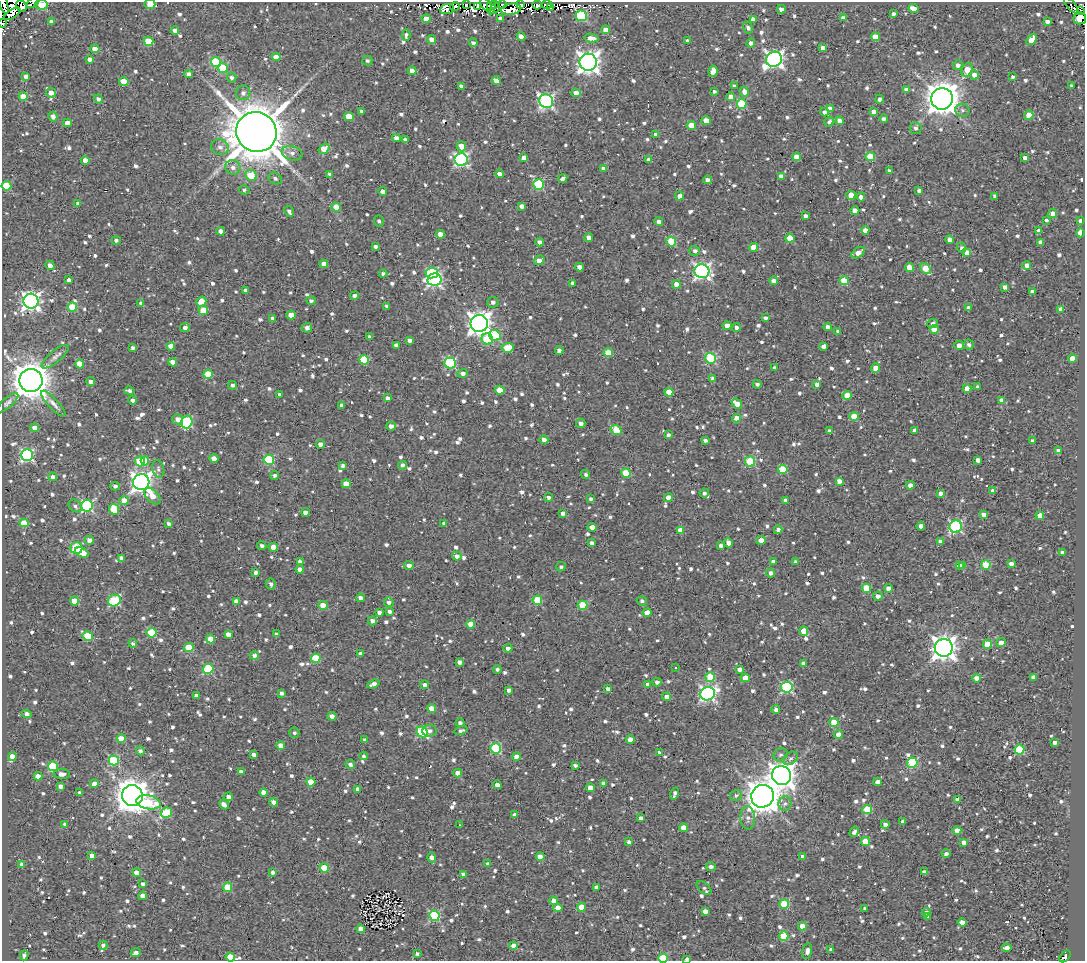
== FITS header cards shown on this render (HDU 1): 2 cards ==
NAXIS1  =                 1083
NAXIS2  =                  959

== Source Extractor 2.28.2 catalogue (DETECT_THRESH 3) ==
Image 1083 x 959 px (HDU 1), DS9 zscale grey, 1 PNG px = 1 image px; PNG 1087 x 963 px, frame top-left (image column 1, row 959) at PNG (2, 2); each listed source drawn as its Kron ellipse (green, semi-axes under 4 px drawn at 4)
Background 1.91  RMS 4.9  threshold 14.8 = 3 sigma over >= 5 px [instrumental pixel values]
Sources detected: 1245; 8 with non-positive FLUX_AUTO (blend fragments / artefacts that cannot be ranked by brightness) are neither listed nor drawn; of the other 1237, the 500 brightest by FLUX_AUTO listed and drawn (737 fainter detections omitted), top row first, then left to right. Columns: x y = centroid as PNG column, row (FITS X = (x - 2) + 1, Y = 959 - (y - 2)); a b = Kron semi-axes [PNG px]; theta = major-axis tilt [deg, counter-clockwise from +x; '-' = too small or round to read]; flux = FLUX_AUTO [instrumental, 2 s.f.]
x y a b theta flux
33 2 7 3 34 1.5e+03
3 3 10 3 -71 1.0e+04
150 4 5 4 - 3.0e+03
495 4 3 2 - 3.8e+03
547 4 5 3 - 3.3e+03
42 5 6 5 - 1.4e+04
467 5 3 2 - 3.2e+03
486 5 7 4 -52 1.0e+03
492 5 9 3 82 2.3e+03
502 5 3 3 - 2.3e+03
521 5 3 3 - 3.7e+03
537 5 5 4 - 5.5e+03
1071 5 10 2 -49 1.5e+03
21 6 6 5 - 1.9e+03
455 6 5 4 - 1.4e+03
478 7 4 3 - 2.9e+03
550 8 3 2 - 1.0e+03
913 8 5 4 - 3.9e+03
447 9 7 5 7 1.2e+03
495 9 6 3 42 1.3e+03
511 9 10 5 8 2.0e+03
781 9 4 4 - 1.8e+03
1080 11 3 2 - 1.4e+03
893 13 3 3 - 9.0e+02
12 14 9 3 34 2.1e+03
581 16 5 5 - 2.6e+04
500 18 3 3 - 2.9e+03
843 18 4 3 - 1.5e+03
1080 18 6 6 - 2.2e+04
426 19 4 4 - 3.5e+03
753 19 4 4 - 3.4e+03
51 22 4 4 - 1.4e+03
1047 22 4 3 - 1.8e+03
3 23 4 2 - 9.8e+03
748 27 6 5 - 1.1e+03
606 30 4 4 - 2.9e+03
175 31 4 4 - 2.6e+03
406 35 6 3 87 8.7e+02
521 36 4 4 - 1.7e+03
875 37 4 4 - 4.8e+03
592 38 7 4 -6 2.7e+03
432 39 4 4 - 2.6e+03
1032 40 6 4 48 6.3e+03
148 41 5 4 - 9.9e+03
688 41 4 4 - 1.4e+03
473 43 4 3 - 1.0e+03
751 43 4 4 - 1.6e+03
823 48 4 4 - 2.4e+03
95 49 4 4 - 4.4e+03
276 57 4 4 - 3.7e+03
90 59 4 4 - 1.6e+03
774 59 8 7 - 1.3e+05
367 61 5 5 - 8.9e+02
216 62 5 5 - 1.4e+04
588 62 8 8 - 2.4e+05
958 65 5 5 - 1.5e+03
223 68 5 5 - 1.3e+04
967 70 7 5 66 7.1e+03
412 71 4 4 - 2.1e+03
713 71 6 4 81 2.9e+03
188 74 4 4 - 1.7e+03
974 75 5 4 - 2.2e+03
26 77 4 3 - 1.9e+03
1012 77 3 3 - 8.5e+02
232 78 5 4 - 1.1e+03
124 81 5 4 - 6.1e+03
496 81 5 4 - 2.1e+03
461 86 4 3 - 1.4e+03
734 86 3 3 - 1.9e+03
1072 86 4 3 - 9.1e+02
906 90 4 4 - 1.4e+03
714 91 4 4 - 8.5e+02
744 92 5 4 - 2.7e+03
51 93 5 5 - 2.7e+03
243 93 7 7 - 1.4e+03
576 93 5 4 - 2.3e+03
23 96 4 4 - 5.4e+03
731 97 4 4 - 2.7e+03
98 99 4 4 - 9.5e+02
879 99 4 3 - 9.6e+02
942 99 11 10 - 5.6e+05
546 101 7 6 - 7.6e+04
742 104 5 5 - 1.9e+04
830 109 4 4 - 3.2e+03
962 110 7 6 - 9.9e+02
362 111 4 3 - 9.5e+02
825 112 4 4 - 1.6e+03
874 112 4 4 - 2.5e+03
1029 115 4 4 - 7.3e+03
53 116 5 4 - 1.8e+03
349 116 5 4 - 6.6e+03
884 119 4 4 - 1.0e+03
706 121 4 4 - 4.0e+03
840 121 4 4 - 2.6e+03
829 122 5 3 - 9.1e+02
67 123 4 4 - 2.8e+03
691 125 4 4 - 5.5e+03
916 128 6 6 - 1.1e+03
256 132 20 19 - 1.6e+06
656 135 4 4 - 1.1e+03
396 138 4 4 - 2.3e+03
405 140 4 3 - 8.8e+02
461 146 5 4 - 4.4e+03
220 147 8 7 - 1.8e+03
324 149 6 4 37 6.7e+03
292 153 10 7 -15 1.8e+03
796 157 4 4 - 3.1e+03
870 157 4 4 - 9.9e+03
524 158 4 4 - 2.8e+03
1025 158 4 3 - 1.4e+03
85 160 4 4 - 4.2e+03
461 160 6 6 - 6.9e+04
649 160 4 3 - 1.3e+03
233 167 7 7 - 1.9e+03
604 169 4 4 - 1.7e+03
889 171 4 3 - 1.1e+03
330 174 4 3 - 1.2e+03
499 174 4 3 - 2.0e+03
251 175 6 5 - 7.2e+03
781 176 4 4 - 1.8e+03
275 178 7 5 -33 1.1e+03
563 179 5 3 - 1.4e+03
707 180 4 4 - 1.5e+03
538 184 5 5 - 2.3e+04
6 186 5 4 - 1.3e+04
244 190 5 4 - 8.9e+02
383 191 4 4 - 2.5e+03
919 191 4 3 - 1.1e+03
851 195 4 4 - 4.3e+03
679 196 4 4 - 1.7e+03
995 196 4 3 - 1.3e+03
861 197 4 4 - 1.8e+03
78 203 3 3 - 1.1e+03
522 206 4 4 - 1.6e+03
336 207 4 4 - 4.3e+03
289 211 6 4 -60 9.3e+02
855 211 4 4 - 3.0e+03
1053 214 4 4 - 2.9e+03
805 216 4 3 - 1.3e+03
1046 220 4 3 - 5.4e+03
379 221 6 5 - 9.2e+02
1080 221 4 3 - 1.2e+03
659 222 4 4 - 1.6e+03
865 230 4 4 - 2.1e+03
221 231 4 4 - 2.2e+03
1039 231 4 4 - 2.6e+03
1080 233 4 3 - 8.0e+03
440 234 4 4 - 2.9e+03
589 238 4 4 - 2.0e+03
790 238 4 4 - 7.7e+03
116 240 4 4 - 9.4e+02
950 240 4 4 - 2.0e+03
540 242 4 4 - 1.7e+03
671 242 5 4 - 1.1e+04
1041 242 4 4 - 1.4e+03
375 246 4 3 - 9.5e+02
753 247 4 4 - 3.3e+03
961 248 5 4 - 9.3e+02
695 251 5 5 - 1.2e+03
967 252 4 4 - 4.9e+03
858 253 8 4 34 3.1e+03
539 260 5 4 - 2.8e+03
324 264 4 4 - 2.3e+03
50 265 4 4 - 1.9e+03
1027 265 4 4 - 1.7e+03
579 267 4 4 - 2.3e+03
909 267 4 4 - 4.5e+03
926 269 6 4 -51 8.4e+03
702 271 7 7 - 1.0e+05
383 273 4 4 - 9.9e+02
432 273 6 5 - 2.4e+04
69 280 4 4 - 1.5e+03
434 280 7 6 - 6.6e+04
774 281 4 4 - 2.3e+03
844 281 4 4 - 9.1e+03
573 283 4 3 - 1.4e+03
676 284 4 4 - 3.9e+03
1005 287 4 4 - 1.1e+03
246 291 4 4 - 1.6e+03
1032 292 4 3 - 1.5e+03
355 296 4 3 - 1.3e+03
31 301 7 7 - 1.4e+05
201 301 5 4 - 5.0e+03
311 301 4 4 - 9.0e+02
493 302 6 5 - 1.2e+03
141 303 4 3 - 9.7e+02
387 306 4 3 - 8.5e+02
72 307 5 4 - 1.3e+04
969 308 4 4 - 1.3e+03
1061 309 4 4 - 3.2e+03
203 310 5 5 - 5.0e+03
291 315 4 4 - 3.6e+03
273 318 4 3 - 1.1e+03
765 318 4 3 - 1.1e+03
479 323 9 8 - 2.6e+05
933 324 5 4 - 1.1e+03
727 326 4 4 - 2.9e+03
185 327 5 4 - 1.4e+03
736 327 4 4 - 1.2e+03
828 327 4 4 - 2.2e+03
307 328 5 5 - 1.5e+03
934 330 4 4 - 3.9e+03
838 331 4 3 - 9.9e+02
495 335 6 5 - 2.0e+04
370 337 4 3 - 1.1e+03
487 339 6 5 - 1.2e+04
410 340 4 3 - 1.3e+03
396 345 4 4 - 1.7e+03
959 345 4 4 - 2.1e+03
969 345 5 5 - 1.1e+03
171 346 4 4 - 3.4e+03
823 346 4 4 - 1.3e+03
133 348 4 3 - 9.6e+02
508 348 6 4 7 8.9e+03
559 350 4 4 - 1.5e+03
608 353 5 4 - 7.0e+03
55 357 17 6 41 1.7e+03
710 358 5 5 - 2.7e+04
1072 358 4 4 - 3.9e+03
364 360 5 4 - 1.5e+04
173 362 4 4 - 2.8e+03
450 363 6 5 - 3.2e+04
80 364 4 4 - 5.4e+03
775 368 4 3 - 1.0e+03
875 368 5 4 - 4.2e+03
463 373 5 4 - 1.3e+03
208 374 4 4 - 1.1e+04
713 378 4 4 - 1.5e+03
31 380 11 11 - 7.6e+05
91 381 4 4 - 1.6e+03
757 384 4 4 - 9.3e+02
817 384 4 3 - 1.6e+03
233 385 4 4 - 9.3e+02
978 387 4 3 - 1.1e+03
967 388 4 4 - 4.1e+03
500 390 5 4 - 7.4e+03
129 391 5 4 - 1.0e+03
669 392 4 4 - 6.2e+03
280 395 4 3 - 1.1e+03
847 395 5 4 - 6.1e+03
388 398 4 4 - 1.0e+03
133 400 4 4 - 1.5e+03
1002 400 4 4 - 2.0e+03
8 403 13 5 41 1.1e+03
53 404 17 5 -47 1.7e+03
737 404 6 4 -38 4.0e+03
342 405 4 4 - 9.6e+02
854 416 4 4 - 7.1e+03
737 418 4 4 - 2.6e+03
178 419 5 5 - 2.4e+03
187 422 6 5 - 3.1e+04
581 423 5 5 - 1.7e+03
391 426 4 4 - 1.5e+03
35 428 4 4 - 2.0e+03
616 430 6 4 -36 1.0e+04
915 430 4 3 - 1.0e+03
829 431 4 4 - 1.1e+03
668 435 4 3 - 1.1e+03
544 440 4 4 - 1.8e+03
705 441 4 3 - 9.3e+02
1032 441 4 3 - 1.2e+03
321 444 4 4 - 2.3e+03
1059 451 4 4 - 2.3e+03
27 455 6 6 - 5.1e+04
214 458 4 4 - 3.0e+03
269 460 5 5 - 2.0e+04
978 460 4 4 - 2.0e+03
140 461 5 5 - 1.3e+04
145 461 4 4 - 6.0e+03
750 462 5 5 - 1.9e+04
343 465 4 3 - 9.1e+02
402 465 4 4 - 1.0e+03
158 469 9 6 -77 9.9e+02
783 470 5 4 - 1.1e+04
626 473 5 4 - 9.9e+03
586 474 5 4 - 8.5e+02
275 475 4 4 - 9.9e+02
53 477 4 4 - 1.7e+03
839 481 4 4 - 1.8e+03
141 482 8 8 - 2.0e+05
346 484 4 4 - 5.4e+03
910 485 4 4 - 2.1e+03
115 486 4 4 - 1.0e+03
993 491 4 4 - 1.1e+03
704 493 4 4 - 9.2e+02
940 493 4 4 - 1.4e+03
153 496 10 6 -46 3.8e+03
549 497 4 3 - 1.2e+03
668 498 5 4 - 2.4e+03
591 499 4 3 - 9.7e+02
786 500 4 3 - 1.2e+03
124 501 5 4 - 3.9e+03
75 506 7 5 -43 1.0e+03
87 506 6 6 - 4.0e+04
114 509 5 5 - 9.8e+03
305 512 4 3 - 1.9e+03
563 513 4 3 - 1.2e+03
983 514 4 4 - 2.2e+03
1040 515 4 4 - 4.2e+03
24 523 4 4 - 7.1e+03
444 523 4 3 - 1.0e+03
169 524 4 3 - 9.4e+02
921 526 4 4 - 1.9e+03
956 526 6 6 - 4.7e+04
592 527 4 4 - 2.9e+03
680 530 4 4 - 3.5e+03
778 530 4 4 - 1.1e+03
89 540 4 4 - 1.9e+03
761 540 5 4 - 2.7e+03
940 542 4 4 - 1.8e+03
592 543 4 4 - 1.3e+03
728 543 4 4 - 2.2e+03
721 545 4 4 - 1.2e+03
262 546 4 4 - 1.0e+03
273 547 4 4 - 2.8e+03
76 548 6 5 - 1.5e+04
1062 552 3 3 - 8.9e+02
82 553 7 4 -26 5.8e+03
457 556 5 4 - 1.8e+03
122 558 4 4 - 2.2e+03
773 561 4 3 - 1.2e+03
300 562 4 4 - 1.7e+03
796 562 4 3 - 8.5e+02
1011 564 4 3 - 1.5e+03
409 565 5 4 - 1.6e+03
986 565 5 4 - 1.4e+04
959 566 4 4 - 2.6e+03
963 566 4 4 - 2.9e+03
561 567 5 4 - 8.7e+02
300 569 4 4 - 2.2e+03
256 572 4 3 - 1.2e+03
771 573 4 4 - 1.4e+03
271 584 5 5 - 1.1e+03
867 588 4 4 - 9.2e+03
888 588 4 4 - 2.4e+03
878 596 5 4 - 1.6e+03
361 598 4 4 - 1.7e+03
537 600 5 4 - 1.4e+04
74 601 4 4 - 6.5e+03
114 601 7 5 29 2.5e+04
236 601 4 4 - 2.0e+03
642 601 5 5 - 8.9e+02
389 602 5 5 - 1.3e+03
323 605 5 4 - 6.4e+03
582 605 5 4 - 1.2e+04
389 611 4 4 - 1.2e+03
379 612 4 4 - 1.3e+03
647 613 4 4 - 3.3e+03
372 621 4 4 - 1.6e+03
471 624 4 4 - 4.1e+03
804 631 4 4 - 6.0e+03
151 633 5 4 - 1.5e+04
228 634 4 4 - 2.1e+03
276 634 4 3 - 1.2e+03
88 636 5 4 - 1.3e+04
211 639 4 4 - 5.0e+03
133 643 4 4 - 8.5e+02
1001 643 5 4 - 2.4e+03
987 644 4 4 - 9.0e+03
189 648 5 4 - 1.1e+04
508 648 4 4 - 1.5e+03
944 648 9 9 - 2.8e+05
361 654 4 3 - 1.5e+03
254 656 5 4 - 1.4e+03
316 658 5 4 - 1.3e+04
459 662 4 3 - 1.1e+03
803 663 4 3 - 1.2e+03
675 668 3 3 - 2.6e+03
208 669 5 5 - 2.3e+04
497 669 4 4 - 8.6e+02
740 669 4 4 - 1.5e+03
710 677 5 4 - 1.2e+04
1033 677 4 4 - 2.4e+03
745 678 4 4 - 4.4e+03
976 678 4 4 - 1.9e+03
657 682 4 4 - 1.3e+03
373 684 6 4 21 1.8e+03
648 684 4 4 - 9.9e+02
425 685 4 4 - 1.4e+03
787 687 5 5 - 4.0e+04
608 689 3 3 - 1.0e+03
509 690 4 4 - 1.1e+03
281 693 4 4 - 1.0e+03
707 694 7 6 - 8.5e+04
196 695 4 3 - 1.0e+03
667 697 4 4 - 2.0e+03
431 708 4 4 - 3.3e+03
776 710 4 4 - 1.4e+03
27 714 4 4 - 1.4e+03
332 716 4 4 - 1.8e+03
834 722 4 4 - 7.4e+03
460 723 4 4 - 1.2e+03
461 730 6 4 15 9.9e+02
429 731 7 6 - 1.3e+03
422 732 6 5 - 2.5e+04
294 733 5 5 - 9.1e+02
839 734 4 4 - 4.5e+03
121 738 4 4 - 5.5e+03
365 740 4 3 - 9.6e+02
630 740 4 4 - 3.1e+03
1055 742 4 4 - 1.4e+03
281 745 4 4 - 3.3e+03
496 748 5 5 - 2.5e+04
1019 749 5 5 - 1.7e+04
140 751 4 4 - 9.9e+02
659 753 4 3 - 1.0e+03
254 755 4 3 - 1.5e+03
780 755 7 6 - 9.4e+02
12 756 4 4 - 2.0e+03
364 756 4 4 - 8.6e+02
516 757 4 4 - 3.0e+03
791 758 8 6 37 1.1e+03
114 760 5 5 - 2.2e+04
912 763 5 5 - 1.9e+04
350 764 5 4 - 1.2e+03
575 765 4 3 - 9.2e+02
53 766 5 5 - 1.9e+04
241 772 4 4 - 1.6e+03
458 773 4 4 - 3.5e+03
62 774 8 5 1 1.6e+03
782 775 10 9 - 3.0e+05
38 776 4 4 - 3.0e+03
311 782 4 4 - 5.6e+03
878 782 4 4 - 2.2e+03
603 783 4 4 - 1.4e+03
94 784 4 4 - 2.2e+03
497 785 4 4 - 2.1e+03
60 786 4 4 - 1.6e+03
590 788 4 4 - 3.3e+03
358 789 4 4 - 2.0e+03
264 792 4 4 - 3.2e+03
80 793 4 3 - 9.6e+02
675 794 6 3 72 1.1e+03
736 795 6 5 - 9.0e+02
132 796 10 10 - 6.2e+05
762 796 11 11 - 6.0e+05
228 797 4 4 - 1.6e+03
958 799 4 4 - 2.5e+03
149 802 12 7 -9 1.4e+04
274 802 4 4 - 2.0e+03
224 804 5 3 - 1.6e+03
785 804 7 6 - 1.2e+03
867 810 5 4 - 1.1e+04
166 813 6 5 - 1.7e+04
514 815 4 3 - 1.6e+03
641 818 3 3 - 1.1e+03
748 818 11 7 -87 1.8e+03
903 822 4 3 - 1.2e+03
65 824 4 3 - 9.8e+02
459 825 3 2 - 1.2e+03
885 825 4 4 - 1.8e+03
683 828 4 4 - 4.3e+03
957 830 4 4 - 3.3e+03
854 832 5 4 - 1.5e+03
865 841 4 4 - 6.2e+03
629 842 4 3 - 1.1e+03
964 842 4 3 - 1.7e+03
946 854 4 4 - 1.0e+03
92 856 4 4 - 2.7e+03
803 856 4 4 - 1.6e+03
540 857 4 4 - 3.5e+03
432 858 5 4 - 1.9e+03
488 864 4 3 - 9.0e+02
22 865 4 4 - 1.3e+03
711 867 5 4 - 1.3e+03
324 868 4 4 - 8.3e+03
924 872 4 3 - 1.0e+03
137 873 4 4 - 3.7e+03
273 873 4 3 - 9.9e+02
463 875 4 4 - 1.5e+03
143 884 4 3 - 8.6e+02
227 887 4 4 - 1.0e+04
596 887 4 3 - 9.0e+02
704 888 9 5 -39 8.6e+02
143 896 4 4 - 2.6e+03
554 901 4 4 - 3.3e+03
784 904 5 5 - 1.4e+04
582 907 4 4 - 6.2e+03
558 908 4 4 - 3.6e+03
865 909 4 4 - 1.3e+03
705 911 4 4 - 2.6e+03
926 912 4 4 - 1.1e+03
434 916 5 5 - 2.9e+04
927 917 4 4 - 9.5e+02
962 922 4 4 - 3.1e+03
802 926 4 4 - 3.2e+03
361 929 4 4 - 3.5e+03
784 936 5 5 - 1.1e+04
103 945 4 4 - 1.3e+03
513 946 4 4 - 2.7e+03
1007 948 5 4 - 1.6e+03
831 949 3 3 - 6.1e+03
807 951 8 5 75 1.8e+03
136 953 5 4 - 1.2e+03
417 954 3 3 - 8.9e+02
24 955 5 3 - 9.6e+02
1065 956 7 4 47 1.9e+03
230 957 5 4 - 6.9e+03
663 958 4 4 - 1.2e+04
687 959 4 3 - 1.4e+03
At the frame edge (FLAGS 8, measured only in part): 9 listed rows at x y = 33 2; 3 3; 150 4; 42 5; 3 23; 1065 956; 230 957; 663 958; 687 959
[737 fainter detections neither listed nor drawn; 8 non-positive-flux detections neither listed nor drawn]